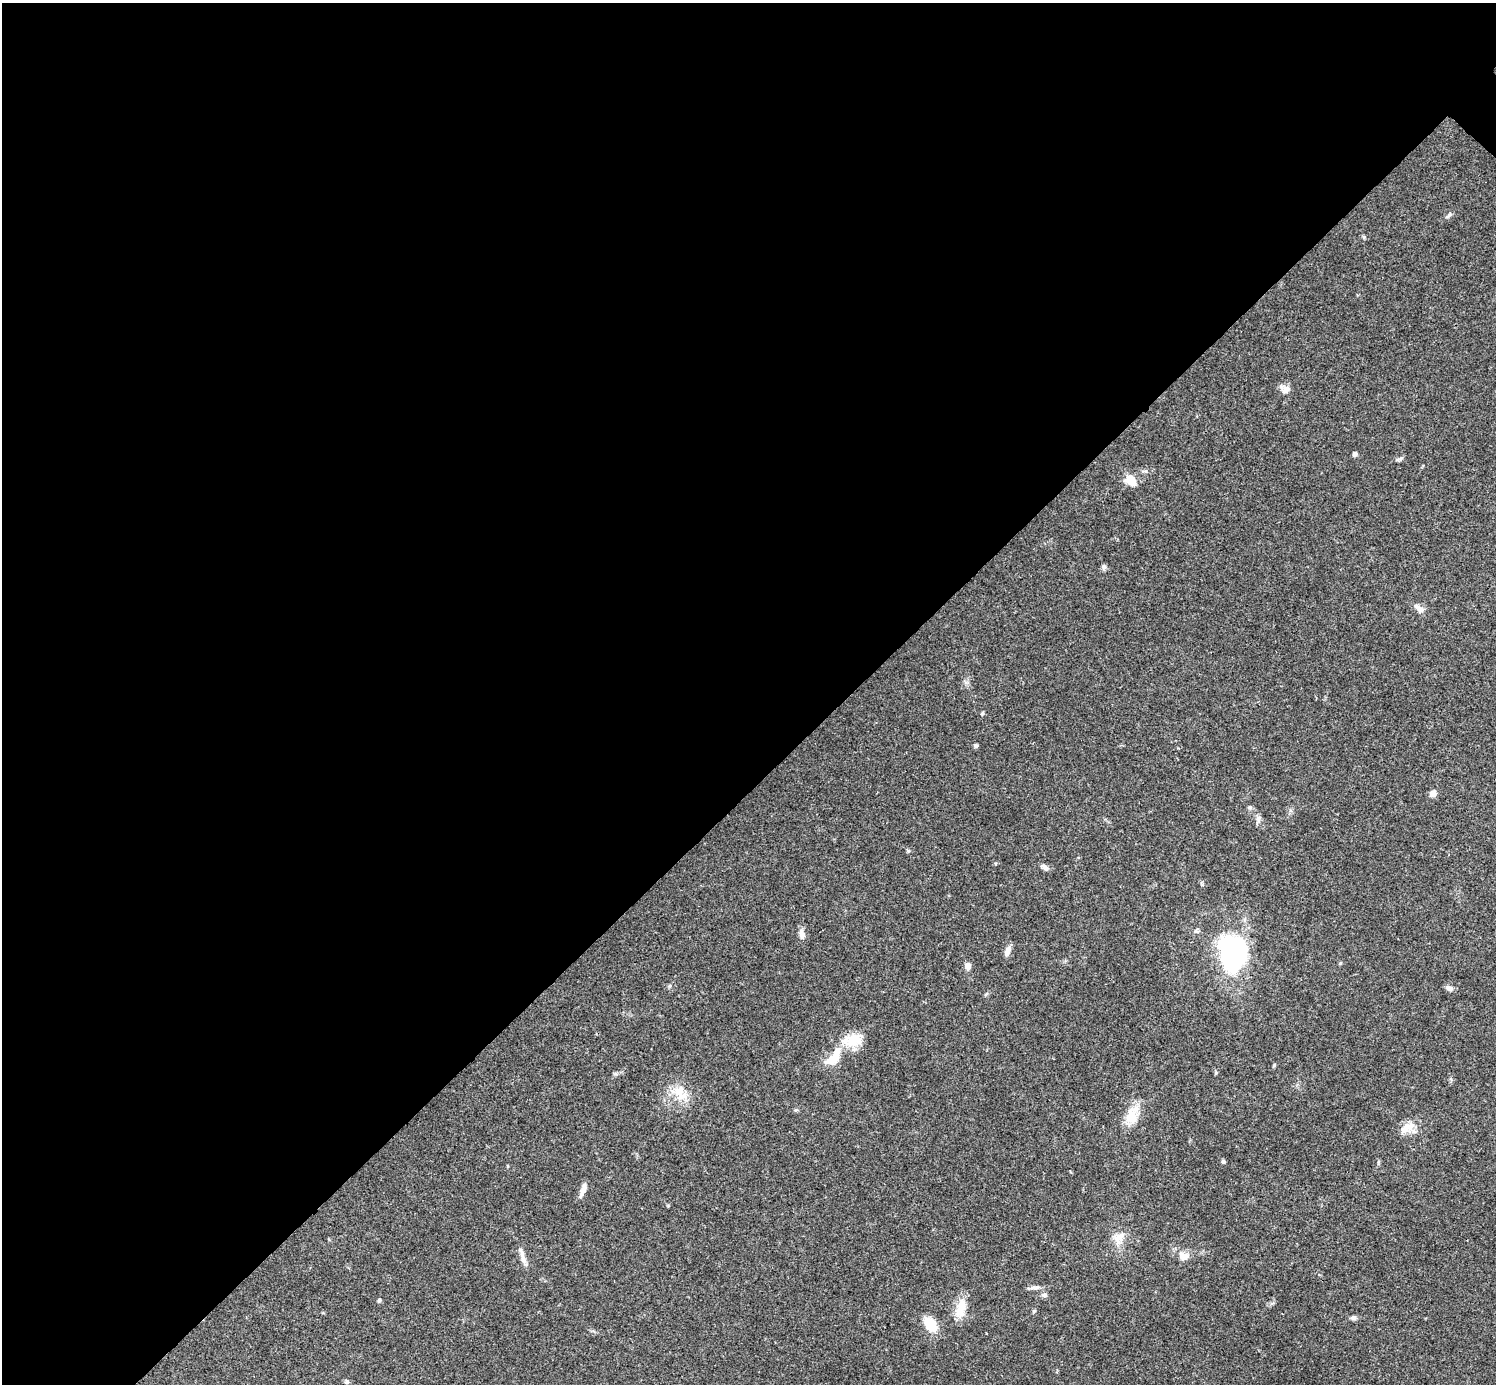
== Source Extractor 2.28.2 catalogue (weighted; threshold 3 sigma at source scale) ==
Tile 5 of 4 x 4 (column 1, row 2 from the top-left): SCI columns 6-1499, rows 3062-4443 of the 5983 x 5983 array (HDU 1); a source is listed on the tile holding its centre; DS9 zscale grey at full resolution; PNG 1498 x 1386 px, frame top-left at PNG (2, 3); no overlay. Shown black and unused: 57% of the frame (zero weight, under 3 of 4 exposures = <1% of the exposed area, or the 3 px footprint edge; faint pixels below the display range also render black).
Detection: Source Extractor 2.28.2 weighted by HDU 2 'WHT'; one run over the whole footprint, this tile lists its part. Background 0.0564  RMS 0.0048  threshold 0.0218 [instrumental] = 3 sigma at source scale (4.5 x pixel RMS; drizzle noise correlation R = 1.50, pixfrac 1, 0.05/0.05 arcsec/px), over >= 5 px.
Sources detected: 41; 3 inside a brighter listed object's ellipse — not listed separately; the other 38 listed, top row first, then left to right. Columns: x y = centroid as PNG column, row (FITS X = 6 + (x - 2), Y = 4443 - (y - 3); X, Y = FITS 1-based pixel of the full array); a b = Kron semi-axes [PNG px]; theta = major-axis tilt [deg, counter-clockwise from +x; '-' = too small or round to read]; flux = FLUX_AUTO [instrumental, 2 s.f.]
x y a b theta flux
1449 215 8 4 54 1
1364 237 6 4 -89 0.57
1285 389 13 10 -33 3.2
1355 454 4 4 - 1.9
1400 459 12 3 22 1
1131 480 12 9 -41 7.3
1104 567 7 6 - 1.2
1420 610 11 8 -63 2.3
976 746 5 4 - 0.96
1433 794 8 7 - 2.8
1250 807 6 5 - 0.86
1258 819 10 7 -83 1.9
908 851 6 4 72 0.56
1045 867 11 6 -36 1.7
802 934 13 7 -84 2.8
1007 951 12 6 67 3
1232 952 33 26 -87 86
968 966 7 6 - 2.9
1449 988 9 6 -21 1.9
986 994 7 4 45 0.66
834 1057 27 11 53 12
1274 1065 6 3 46 0.54
680 1092 26 17 -46 10
1132 1115 28 15 74 9.5
1405 1129 17 10 51 4.8
1223 1161 5 5 - 0.89
583 1190 19 6 69 2.8
1118 1238 18 14 70 6.2
522 1255 25 5 -74 3.4
1183 1256 16 12 -32 4.4
1034 1287 19 4 4 2
1044 1295 9 5 -1 1.2
379 1300 5 4 - 0.85
961 1307 24 14 83 8.2
1034 1311 6 4 45 0.59
1353 1318 7 6 - 1.3
930 1324 15 9 -52 13
347 1382 6 5 - 0.98
Unlisted compact peaks at least as high as the median listed source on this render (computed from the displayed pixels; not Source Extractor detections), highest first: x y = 982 714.